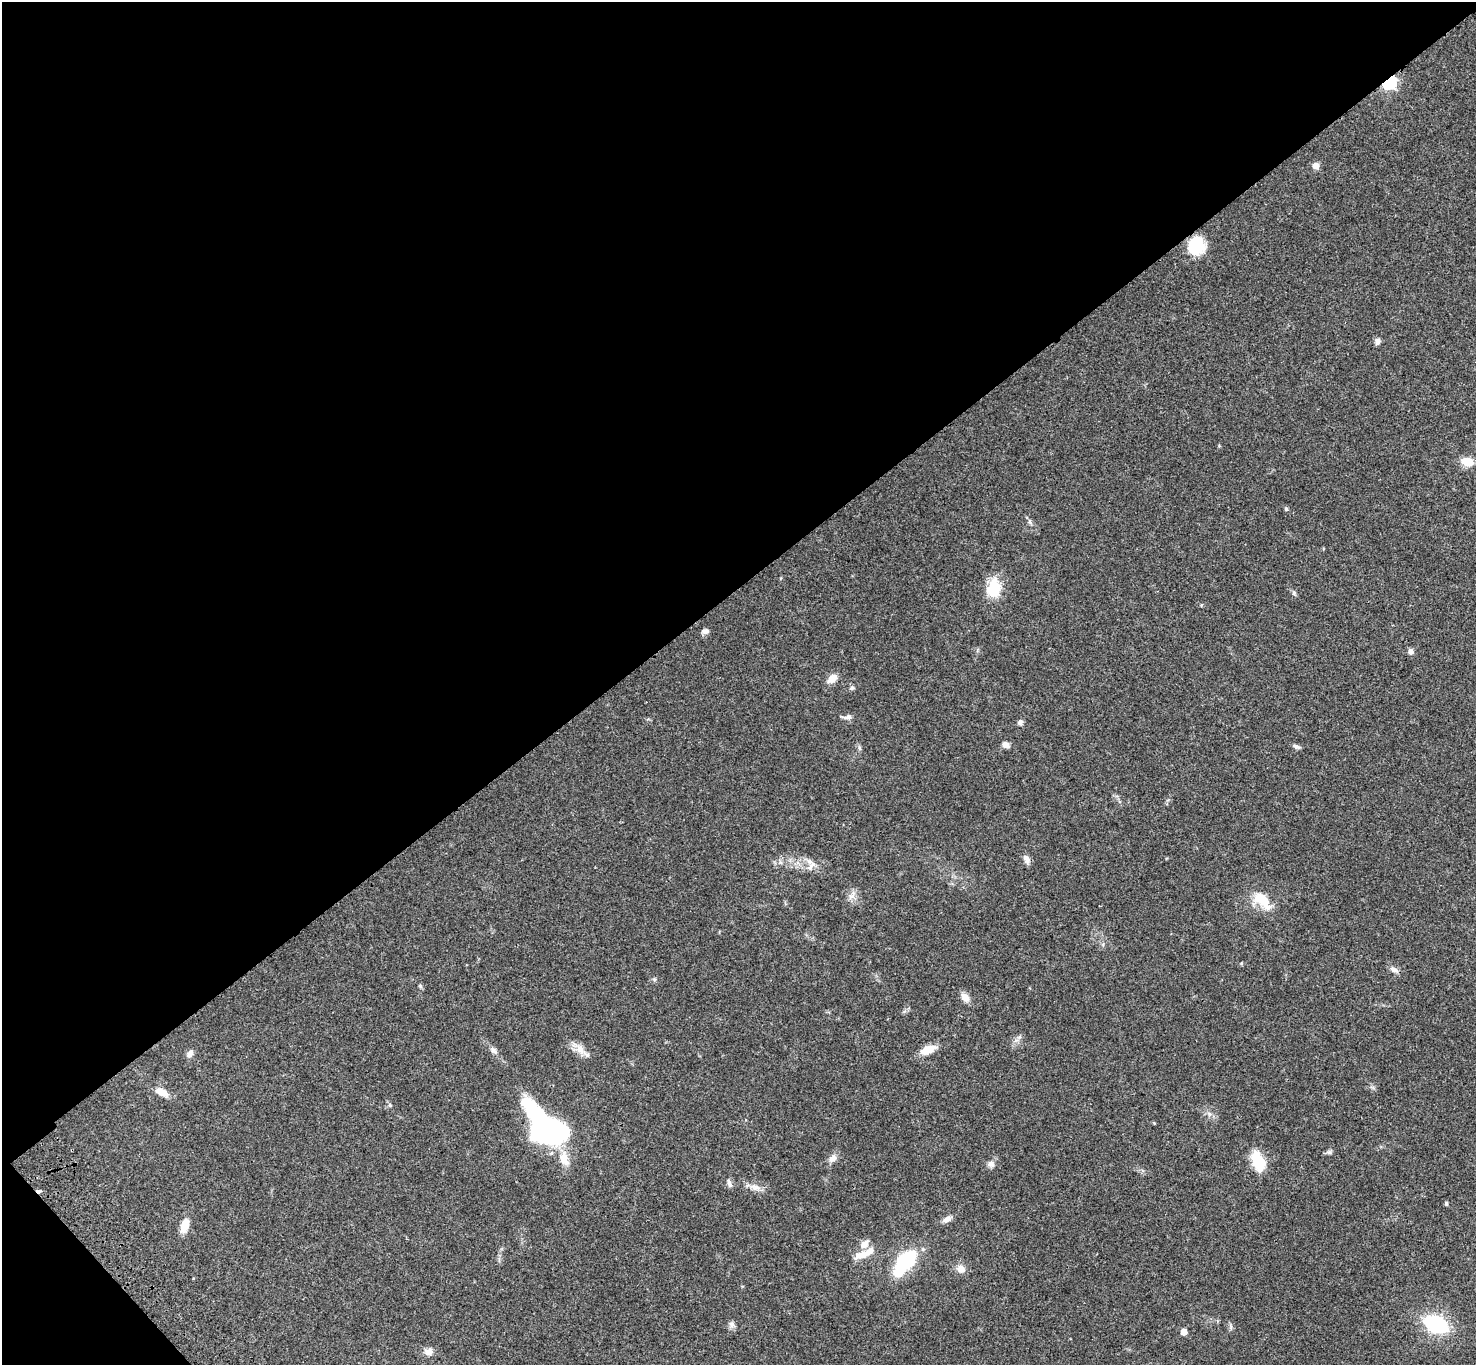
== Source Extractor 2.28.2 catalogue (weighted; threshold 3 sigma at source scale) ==
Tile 5 of 4 x 4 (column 1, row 2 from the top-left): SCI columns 103-1576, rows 3116-4478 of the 6117 x 6091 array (HDU 1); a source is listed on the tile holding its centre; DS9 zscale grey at full resolution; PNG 1478 x 1367 px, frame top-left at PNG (2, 2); no overlay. Shown black and unused: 44% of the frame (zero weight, under 3 of 4 exposures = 6% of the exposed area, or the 3 px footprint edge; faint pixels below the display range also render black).
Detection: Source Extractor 2.28.2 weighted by HDU 2 'WHT'; one run over the whole footprint, this tile lists its part. Background 0.0469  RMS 0.0052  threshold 0.0234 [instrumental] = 3 sigma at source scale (4.5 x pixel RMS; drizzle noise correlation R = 1.50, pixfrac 1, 0.05/0.05 arcsec/px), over >= 5 px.
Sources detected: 54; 2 inside a brighter object's white glare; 1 cosmic-ray / hot-pixel residue — not listed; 2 inside a brighter listed object's ellipse — not listed separately; the other 49 listed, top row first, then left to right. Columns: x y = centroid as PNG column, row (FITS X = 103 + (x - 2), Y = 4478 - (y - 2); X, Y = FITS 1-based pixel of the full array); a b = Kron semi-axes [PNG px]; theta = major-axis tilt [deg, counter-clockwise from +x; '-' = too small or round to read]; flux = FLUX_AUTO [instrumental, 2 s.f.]
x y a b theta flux
1389 82 6 5 - 100
1316 166 5 5 - 6
1196 246 19 17 76 18
1378 341 9 6 84 1.7
1467 461 14 8 -8 7
1286 509 6 5 - 0.74
1030 521 8 4 -81 1
995 589 24 14 -88 14
1294 593 6 4 72 0.7
706 631 8 7 - 1.7
1410 651 7 6 - 1.6
832 679 13 8 38 4.3
852 688 6 5 - 0.9
848 717 12 5 9 1.7
1020 722 8 6 54 1.3
1006 745 9 7 -35 2
1296 746 9 5 -26 1.3
860 748 7 4 -88 0.82
1027 859 11 7 -58 2.4
811 866 17 7 54 2.8
852 896 15 7 59 2.9
1262 900 25 13 -42 12
1394 970 11 7 -35 2.4
420 986 6 5 - 0.73
965 997 12 8 -48 3.5
580 1049 14 10 -48 4.9
493 1050 10 6 -40 1.8
928 1050 19 9 23 6.5
190 1053 10 6 50 2.2
162 1092 17 8 -28 5.1
390 1105 6 5 - 0.75
548 1132 41 28 -31 93
1329 1152 7 6 - 1
833 1158 12 8 39 2.7
1258 1161 22 13 -67 15
991 1164 9 8 - 2
729 1184 13 5 -66 1.5
755 1187 13 8 -11 3.3
1446 1203 4 4 - 0.96
947 1219 12 7 29 2.6
184 1226 16 8 73 6.8
864 1244 12 9 42 4.4
862 1255 22 9 17 6.7
905 1261 18 11 46 45
961 1269 10 9 - 3.7
732 1324 9 8 - 1.8
1436 1324 20 12 -22 44
1184 1332 5 4 - 6.2
429 1351 12 10 12 2.9
Overlapping masked pixels (flux is a lower limit): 1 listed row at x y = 1389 82